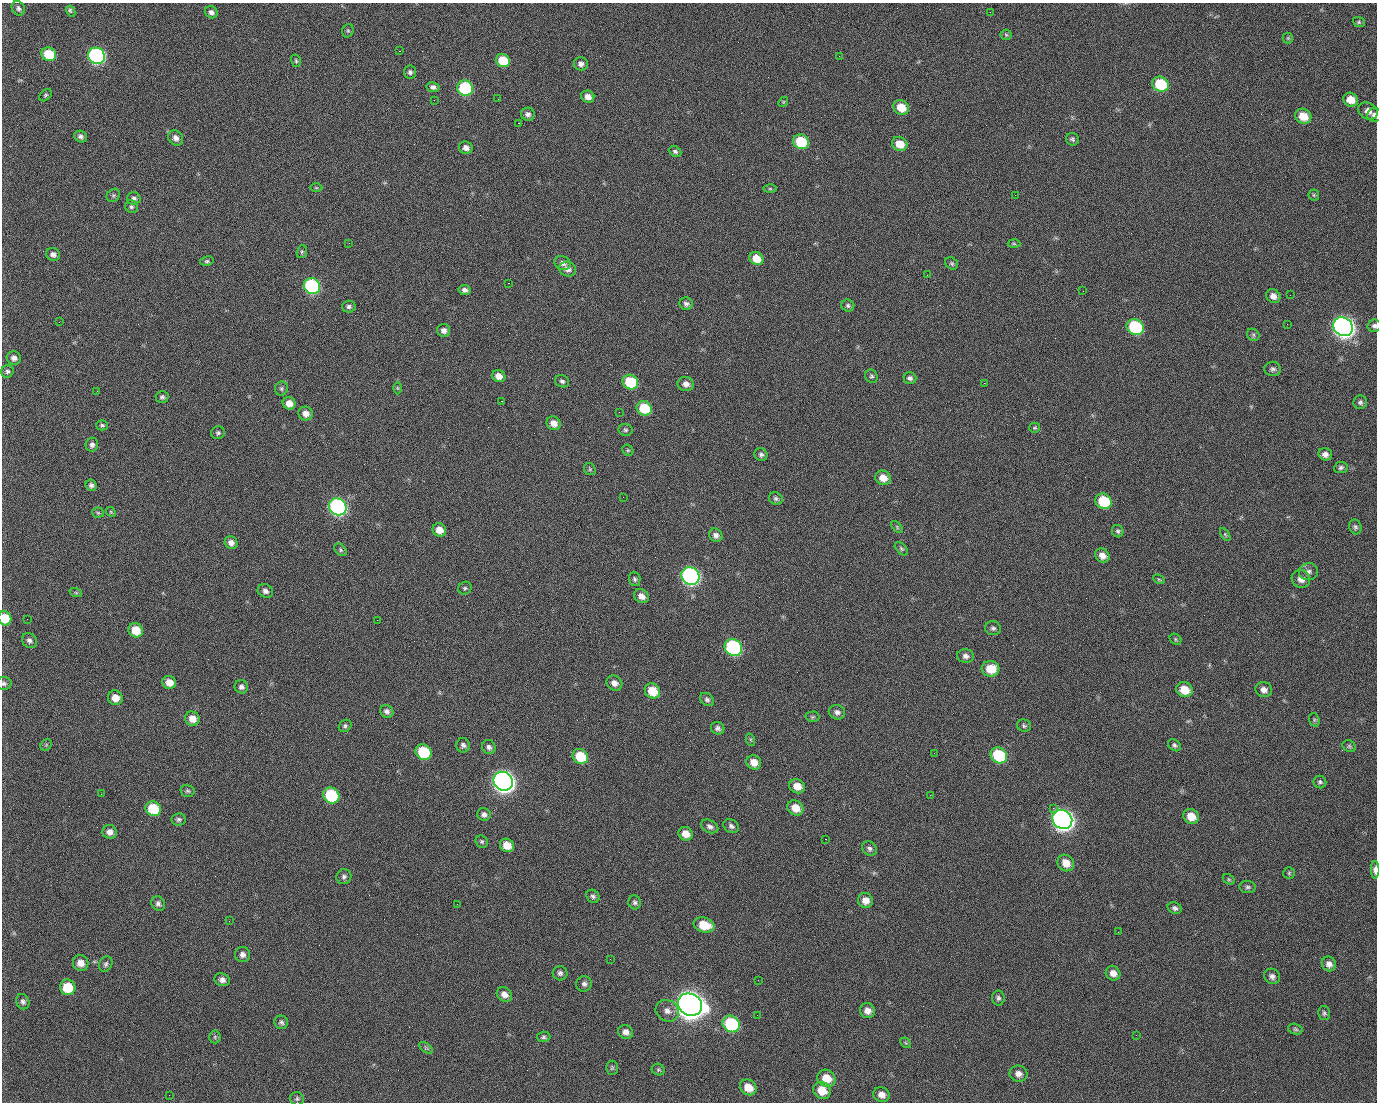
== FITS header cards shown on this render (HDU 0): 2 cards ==
NAXIS1  =                 1375 / length of data axis 1
NAXIS2  =                 1100 / length of data axis 2

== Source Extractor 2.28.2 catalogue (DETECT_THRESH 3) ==
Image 1375 x 1100 px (HDU 0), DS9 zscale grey, 1 PNG px = 1 image px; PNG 1379 x 1104 px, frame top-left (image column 1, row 1100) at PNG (2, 3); each listed source drawn as its Kron ellipse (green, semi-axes under 4 px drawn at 4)
Background 1460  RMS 29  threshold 88.1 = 3 sigma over >= 5 px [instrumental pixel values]
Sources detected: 242; all 242 listed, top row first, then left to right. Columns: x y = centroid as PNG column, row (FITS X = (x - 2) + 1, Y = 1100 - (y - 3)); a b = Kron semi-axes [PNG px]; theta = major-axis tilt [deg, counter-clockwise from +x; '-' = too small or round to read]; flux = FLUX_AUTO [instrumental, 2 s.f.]
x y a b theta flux
18 8 7 6 - 5.4e+03
71 11 6 3 -62 6.9e+03
211 12 7 5 -33 7.4e+03
990 12 2 2 - 1.8e+03
1359 22 6 5 - 3.1e+03
348 31 7 5 70 3.2e+03
1006 35 5 5 - 3.2e+03
1288 38 5 5 - 2.8e+03
399 51 2 2 - 3.4e+04
49 54 7 6 - 7.3e+04
96 56 8 8 - 5.0e+05
839 56 2 2 - 8.6e+02
296 61 6 4 -74 3.1e+03
503 61 7 6 - 5.7e+04
581 64 7 6 - 8.3e+03
410 72 6 6 - 5.7e+03
1160 84 8 7 - 1.1e+05
433 87 6 5 - 6.6e+03
465 88 8 7 - 1.8e+05
45 95 7 5 42 3.3e+03
588 97 7 6 - 1.2e+04
498 99 2 2 - 1.1e+03
434 100 2 2 - 4.2e+03
1351 100 7 6 - 2.5e+04
783 102 5 4 - 2.4e+03
901 107 8 7 - 3.6e+04
1368 111 10 8 -32 1.2e+04
528 114 7 6 - 7.0e+03
1374 115 7 7 - 6.0e+03
1303 116 8 7 - 3.5e+04
518 123 2 2 - 2.4e+04
81 137 6 5 - 6.1e+03
176 138 8 7 - 1.0e+04
1072 139 6 6 - 4.5e+03
801 142 8 7 - 9.1e+04
900 144 8 7 - 3.1e+04
466 148 7 6 - 9.2e+03
675 151 6 5 - 4.1e+03
316 188 6 4 -1 2.4e+03
770 189 6 4 -1 3.1e+03
113 195 7 6 - 4.2e+03
1015 195 2 2 - 7.1e+03
1314 195 5 5 - 2.9e+03
134 198 7 6 - 6.0e+03
131 207 6 6 - 4.5e+03
349 243 2 2 - 8.6e+02
1014 244 6 4 -2 2.9e+03
302 252 6 5 - 3.0e+03
53 254 7 6 - 8.7e+03
756 258 7 6 - 3.1e+04
207 261 7 4 10 3.4e+03
562 263 8 6 -25 9.5e+03
952 263 7 5 -38 3.8e+03
568 269 8 7 - 1.0e+04
927 275 2 2 - 1.0e+03
508 283 2 2 - 5.7e+04
312 286 8 7 - 3.1e+05
465 290 6 5 - 7.0e+03
1083 291 2 2 - 3.3e+03
1290 295 2 2 - 2.0e+03
1273 296 7 6 - 1.1e+04
686 304 7 6 - 6.5e+03
848 306 6 6 - 4.5e+03
349 307 7 6 - 5.8e+03
59 322 2 2 - 1.3e+03
1287 324 2 2 - 1.3e+03
1374 326 6 6 - 5.5e+03
1135 327 9 7 -31 1.8e+05
1343 327 10 9 - 1.4e+06
444 330 6 6 - 8.9e+03
1253 335 7 5 -48 3.7e+03
14 358 7 6 - 8.7e+03
1273 369 8 7 - 6.1e+03
7 371 6 6 - 4.7e+03
499 376 7 6 - 1.5e+04
871 376 7 6 - 4.1e+03
910 378 6 5 - 5.7e+03
562 381 7 6 - 4.7e+03
630 382 8 7 - 9.2e+04
984 383 2 2 - 2.1e+04
686 384 8 7 - 1.1e+04
281 388 7 6 - 4.0e+03
397 388 6 4 -89 2.4e+03
97 391 2 2 - 1.4e+03
162 397 6 6 - 4.7e+03
501 401 3 2 - 5.9e+04
1360 402 7 6 - 5.1e+03
289 403 6 6 - 1.9e+04
644 408 8 7 - 6.7e+04
619 412 2 2 - 8.3e+02
306 414 7 6 - 1.4e+04
554 423 7 6 - 1.5e+04
102 425 6 5 - 3.7e+03
1035 428 5 5 - 2.7e+03
625 430 7 6 - 4.1e+03
218 433 7 6 - 4.5e+03
92 445 7 6 - 7.1e+03
628 450 6 5 - 2.9e+03
1325 454 7 6 - 9.4e+03
761 455 6 6 - 5.7e+03
1341 468 7 5 8 4.8e+03
590 469 6 5 - 3.5e+03
883 478 8 7 - 2.1e+04
91 485 6 5 - 5.5e+03
623 497 2 2 - 3.0e+03
776 498 7 6 - 4.6e+03
1104 501 8 7 - 8.9e+04
338 507 9 8 - 5.6e+05
111 512 5 4 - 2.5e+03
98 513 5 5 - 2.8e+03
897 527 7 4 -47 2.7e+03
1355 527 7 6 - 4.4e+03
439 530 7 6 - 2.0e+04
1118 531 6 5 - 4.0e+03
1225 534 7 4 -58 3.1e+03
716 535 7 6 - 8.8e+03
231 543 7 6 - 1.0e+04
901 549 8 5 -45 3.5e+03
340 550 7 5 -44 3.5e+03
1102 555 8 6 -38 1.4e+04
1308 572 9 8 - 8.6e+03
690 576 9 8 - 6.7e+05
635 579 7 6 - 4.3e+03
1159 579 6 4 -30 2.6e+03
1301 579 9 9 - 1.4e+04
465 588 7 6 - 4.1e+03
265 591 8 6 -29 7.6e+03
76 593 6 4 -19 2.8e+03
641 596 8 6 -39 1.3e+04
5 618 7 6 - 4.0e+04
27 619 2 2 - 4.0e+03
377 620 2 2 - 1.2e+04
993 628 8 7 - 5.3e+03
136 630 7 7 - 4.0e+04
1175 639 6 5 - 3.0e+03
29 640 8 7 - 6.9e+03
733 647 9 8 - 3.2e+05
966 656 9 7 -7 8.5e+03
991 669 9 8 - 4.4e+04
169 682 7 6 - 1.9e+04
614 683 8 7 - 1.2e+04
4 684 7 6 - 5.0e+03
241 687 7 6 - 6.9e+03
1184 690 8 7 - 3.7e+04
1264 690 8 7 - 1.1e+04
652 691 8 7 - 4.5e+04
115 698 7 7 - 2.0e+04
707 700 8 6 -41 5.6e+03
387 711 7 6 - 7.6e+03
837 712 8 7 - 8.2e+03
812 717 7 5 1 3.5e+03
192 719 7 7 - 2.1e+04
1314 720 7 5 -71 3.1e+03
345 726 7 5 40 4.3e+03
1024 726 7 6 - 4.1e+03
718 728 7 6 - 6.0e+03
751 740 6 4 -71 2.9e+03
46 745 6 5 - 2.9e+03
463 745 7 7 - 6.3e+03
1174 745 7 5 -36 4.3e+03
1349 746 7 5 -27 3.6e+03
489 747 7 6 - 6.9e+03
423 752 8 7 - 9.6e+04
934 753 3 2 - 1.8e+03
999 755 9 7 -38 1.1e+05
580 756 8 7 - 6.9e+04
754 762 8 7 - 2.0e+04
503 781 10 9 - 1.5e+06
1320 782 6 6 - 4.5e+03
797 786 8 7 - 2.3e+04
188 791 7 6 - 3.8e+03
101 794 2 2 - 2.6e+03
331 795 8 7 - 1.3e+05
930 795 2 2 - 8.1e+03
795 808 8 7 - 2.8e+04
1053 808 2 2 - 1.7e+04
153 809 8 7 - 7.0e+04
484 814 7 6 - 6.9e+03
1191 816 8 7 - 3.0e+04
179 819 7 6 - 5.0e+03
1062 819 10 9 - 1.5e+06
710 826 9 6 -27 7.2e+03
731 826 8 6 -30 6.3e+03
110 832 7 6 - 1.2e+04
686 834 7 6 - 1.9e+04
825 839 2 2 - 9.8e+02
482 842 6 5 - 3.6e+03
507 845 7 6 - 2.6e+04
869 849 8 6 -38 6.0e+03
1066 863 9 7 -44 2.3e+04
1375 870 9 4 -90 1.2e+04
1289 873 5 5 - 3.2e+03
344 877 7 7 - 6.3e+03
1229 879 6 4 -29 3.1e+03
1248 887 8 6 -6 4.9e+03
593 896 7 6 - 5.3e+03
865 900 8 7 - 1.7e+04
635 902 7 6 - 4.9e+03
158 904 7 6 - 6.2e+03
457 904 2 2 - 1.6e+03
1175 908 7 5 -24 5.4e+03
229 921 2 2 - 8.4e+02
704 925 10 7 -15 4.2e+04
1118 932 2 2 - 2.8e+03
242 954 7 7 - 8.5e+03
610 959 2 2 - 2.7e+03
81 963 8 7 - 1.7e+04
106 964 8 6 64 4.8e+03
1329 964 7 7 - 1.1e+04
560 973 7 7 - 5.8e+03
1113 973 7 7 - 1.3e+04
1272 976 8 7 - 8.0e+03
222 980 8 6 -20 8.8e+03
758 980 3 2 - 2.0e+03
584 984 8 7 - 6.9e+03
68 987 8 7 - 5.8e+04
504 994 8 6 -38 1.2e+04
998 998 7 6 - 5.2e+03
23 1002 8 6 -67 5.9e+03
690 1005 12 10 -30 3.3e+06
667 1011 12 10 -29 1.4e+04
867 1011 7 7 - 1.3e+04
1324 1013 7 6 - 4.2e+03
757 1015 2 2 - 1.1e+03
281 1022 7 6 - 5.2e+03
731 1024 9 8 - 1.9e+05
1295 1029 7 5 -16 4.0e+03
626 1032 8 6 -28 9.7e+03
1136 1035 2 2 - 9.9e+02
215 1037 6 6 - 3.6e+03
543 1037 7 5 1 4.0e+03
906 1043 6 4 -44 3.0e+03
426 1048 8 4 -36 3.3e+03
612 1068 7 6 - 3.5e+03
658 1070 6 5 - 3.5e+03
1018 1074 9 8 - 1.1e+04
826 1078 9 8 - 3.6e+04
748 1087 9 7 -38 3.0e+04
822 1090 9 8 - 3.6e+04
169 1095 2 2 - 5.6e+03
882 1095 8 7 - 1.4e+04
297 1099 7 6 - 4.0e+03
At the frame edge (FLAGS 8, measured only in part): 5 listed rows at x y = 1374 115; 1374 326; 5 618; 4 684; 1375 870